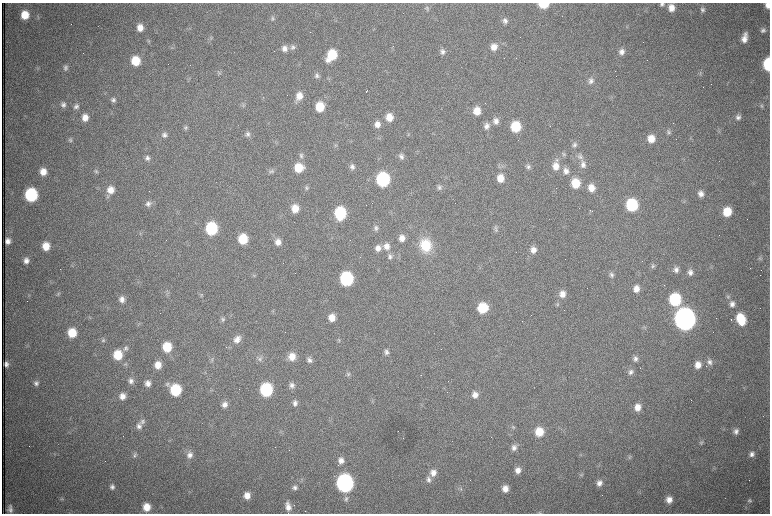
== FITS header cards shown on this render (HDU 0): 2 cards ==
NAXIS1  =                 1536 /fastest changing axis
NAXIS2  =                 1023 /next to fastest changing axis

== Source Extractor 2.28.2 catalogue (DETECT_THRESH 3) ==
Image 1536 x 1023 px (HDU 0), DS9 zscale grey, zoomed out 1/2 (1 PNG px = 2 x 2 image px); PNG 772 x 516 px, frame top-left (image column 1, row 1022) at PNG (2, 3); no overlay
Background 989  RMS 15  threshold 45.7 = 3 sigma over >= 5 px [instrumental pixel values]
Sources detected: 269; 75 cannot appear on this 1/2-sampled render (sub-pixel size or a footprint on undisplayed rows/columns) and are not listed; the other 194 listed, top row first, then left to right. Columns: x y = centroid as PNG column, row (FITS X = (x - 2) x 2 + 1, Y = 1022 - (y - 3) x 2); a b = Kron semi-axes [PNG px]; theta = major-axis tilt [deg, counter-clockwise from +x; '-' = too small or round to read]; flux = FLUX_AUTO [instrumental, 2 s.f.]
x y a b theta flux
543 4 7 5 0 1.0e+05
662 4 6 5 - 8.4e+03
768 5 6 5 - 2.0e+04
671 8 7 6 - 3.2e+04
427 9 6 6 - 6.9e+03
703 10 6 6 - 8.9e+03
25 15 7 7 - 6.5e+04
272 19 7 5 68 6.6e+03
505 21 7 6 - 1.1e+04
627 25 4 3 - 3.0e+03
140 27 7 6 - 3.1e+04
189 28 4 2 - 2.7e+03
763 30 7 6 - 9.8e+03
211 38 8 4 87 6.4e+03
744 38 11 5 80 2.8e+04
149 41 5 4 - 4.9e+03
293 47 7 7 - 1.1e+04
494 47 8 7 - 2.9e+04
284 48 8 7 - 1.9e+04
442 52 7 6 - 1.2e+04
622 52 8 6 87 1.7e+04
332 55 10 7 58 1.3e+05
135 61 8 7 - 8.9e+04
768 64 8 5 -88 2.1e+05
190 65 2 1 - 9.9e+04
38 68 4 2 - 2.6e+03
65 68 7 6 - 9.9e+03
219 73 8 3 70 6.0e+03
700 73 6 2 -90 3.2e+03
317 76 7 6 - 9.4e+03
188 79 4 2 - 2.9e+03
591 81 8 8 - 1.6e+04
366 91 3 1 - 6.2e+03
299 96 8 7 - 3.4e+04
113 100 7 5 83 9.5e+03
296 102 6 4 -77 6.3e+03
63 105 7 6 - 1.2e+04
243 105 6 5 - 6.6e+03
76 106 7 7 - 1.2e+04
761 106 6 5 - 5.5e+03
320 107 8 7 - 9.3e+04
477 111 8 7 - 4.3e+04
85 117 7 7 - 2.9e+04
389 117 7 7 - 4.2e+04
738 117 7 6 - 1.2e+04
496 121 8 7 - 1.9e+04
377 124 7 6 - 2.3e+04
486 126 9 8 - 1.8e+04
516 126 8 7 - 1.3e+05
186 127 6 6 - 7.6e+03
668 132 7 5 -69 7.3e+03
248 134 7 6 - 9.6e+03
408 134 4 2 - 2.7e+03
164 135 7 7 - 1.3e+04
651 139 8 7 - 4.4e+04
70 140 7 5 89 6.5e+03
574 145 7 6 - 1.0e+04
335 146 4 3 - 4.0e+03
564 154 6 6 - 6.5e+03
301 156 8 7 - 1.1e+04
401 156 7 6 - 1.1e+04
580 157 8 7 - 1.3e+04
147 158 7 7 - 1.2e+04
583 165 10 7 88 1.8e+04
352 166 7 6 - 1.3e+04
556 166 12 7 85 3.7e+04
528 167 7 6 - 8.6e+03
299 168 8 8 - 7.2e+04
96 171 6 5 - 6.0e+03
271 171 10 5 34 9.0e+03
566 171 8 7 - 2.0e+04
43 172 7 7 - 3.7e+04
500 178 8 7 - 4.2e+04
383 179 8 8 - 4.8e+05
576 183 8 7 - 8.5e+04
753 184 5 1 - 2.2e+03
439 187 7 7 - 1.0e+04
307 188 6 5 - 6.3e+03
591 188 8 7 - 3.5e+04
111 190 9 8 - 3.8e+04
701 194 8 7 - 2.0e+04
31 195 8 7 - 3.7e+05
148 204 8 7 - 1.4e+04
632 205 8 7 - 2.6e+05
295 208 8 7 - 4.7e+04
590 210 3 1 - 1.0e+04
727 212 8 7 - 8.4e+04
340 213 9 7 89 2.8e+05
211 228 8 7 - 2.9e+05
376 228 7 6 - 9.0e+03
496 229 9 5 -84 9.0e+03
141 233 5 2 - 2.6e+03
402 238 8 7 - 2.4e+04
243 239 8 7 - 1.1e+05
8 241 5 5 - 1.6e+04
278 242 8 7 - 2.4e+04
426 245 16 13 -79 1.2e+05
46 246 7 7 - 4.9e+04
387 246 8 8 - 2.6e+04
378 248 8 7 - 2.1e+04
533 250 8 7 - 2.4e+04
390 256 8 7 - 1.2e+04
760 258 6 5 - 6.0e+03
26 261 7 6 - 1.7e+04
653 266 7 5 61 7.0e+03
711 266 4 2 - 2.5e+03
676 269 7 6 - 1.4e+04
690 272 8 7 - 1.6e+04
611 275 7 6 - 1.0e+04
346 279 8 8 - 4.4e+05
636 289 8 7 - 2.9e+04
167 293 6 3 -6 4.8e+03
58 294 6 5 - 6.4e+03
562 294 8 8 - 2.8e+04
29 295 5 4 - 4.5e+03
201 295 6 4 75 4.2e+03
728 296 6 5 - 7.0e+03
122 299 8 7 - 1.9e+04
675 299 8 7 - 2.7e+05
557 304 6 5 - 5.5e+03
732 304 9 7 88 1.9e+04
482 308 8 8 - 1.2e+05
90 318 4 2 - 2.5e+03
332 318 7 7 - 3.7e+04
223 319 6 6 - 6.9e+03
685 319 9 8 - 4.8e+06
731 319 2 1 - 1.3e+03
741 319 11 7 -68 1.2e+05
138 324 7 2 71 3.1e+03
644 327 4 4 - 4.1e+03
72 333 8 7 - 8.4e+04
237 339 11 8 40 2.4e+04
103 340 6 5 - 5.8e+03
339 340 5 5 - 4.6e+03
167 347 8 7 - 9.3e+04
126 348 7 6 - 1.0e+04
386 352 7 6 - 1.1e+04
118 355 8 7 - 9.4e+04
292 357 8 7 - 4.0e+04
635 358 7 6 - 1.3e+04
212 359 7 5 -30 6.8e+03
259 359 9 7 -71 1.4e+04
309 360 7 6 - 1.2e+04
709 362 8 8 - 1.4e+04
6 364 5 4 - 1.1e+04
158 365 7 6 - 3.8e+04
698 365 8 7 - 3.1e+04
631 372 7 7 - 1.2e+04
348 374 7 6 - 8.1e+03
421 375 2 1 - 7.9e+02
131 381 7 6 - 1.3e+04
36 383 7 5 -69 1.1e+04
148 384 7 6 - 1.8e+04
291 385 7 7 - 1.4e+04
175 390 9 7 -53 2.0e+05
266 390 8 7 - 3.6e+05
475 395 7 7 - 2.3e+04
122 396 7 7 - 2.5e+04
295 403 8 6 80 1.3e+04
225 404 7 6 - 1.9e+04
638 407 8 7 - 3.0e+04
142 421 8 7 - 1.1e+04
139 426 9 8 - 1.7e+04
513 427 5 3 - 4.1e+03
736 431 7 6 - 1.3e+04
539 432 8 7 - 7.0e+04
701 443 6 5 - 5.6e+03
514 447 9 7 59 1.5e+04
752 454 7 6 - 1.4e+04
135 455 7 5 72 8.7e+03
190 455 9 8 - 2.2e+04
580 455 5 2 - 2.6e+03
629 457 7 5 69 6.4e+03
341 460 8 7 - 2.0e+04
518 470 8 7 - 2.5e+04
433 473 8 8 - 2.5e+04
581 474 6 5 - 5.0e+03
428 479 9 7 -69 1.6e+04
345 483 9 8 - 1.5e+06
599 483 7 6 - 1.7e+04
112 487 7 6 - 1.2e+04
295 487 7 6 - 1.1e+04
460 489 7 6 - 8.8e+03
505 489 8 7 - 2.8e+04
247 495 7 7 - 2.9e+04
62 499 5 4 - 4.4e+03
346 499 7 6 - 1.0e+04
669 499 7 7 - 2.8e+04
749 500 6 6 - 8.3e+03
288 506 11 7 -81 2.7e+04
146 507 8 7 - 4.9e+04
10 509 9 5 -83 1.5e+04
305 511 2 1 - 1.7e+03
539 513 6 4 -28 5.1e+03
At the frame edge (FLAGS 8, measured only in part): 5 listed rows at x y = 543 4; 662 4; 768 5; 768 64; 539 513
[75 sub-pixel or undisplayed-footprint detections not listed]